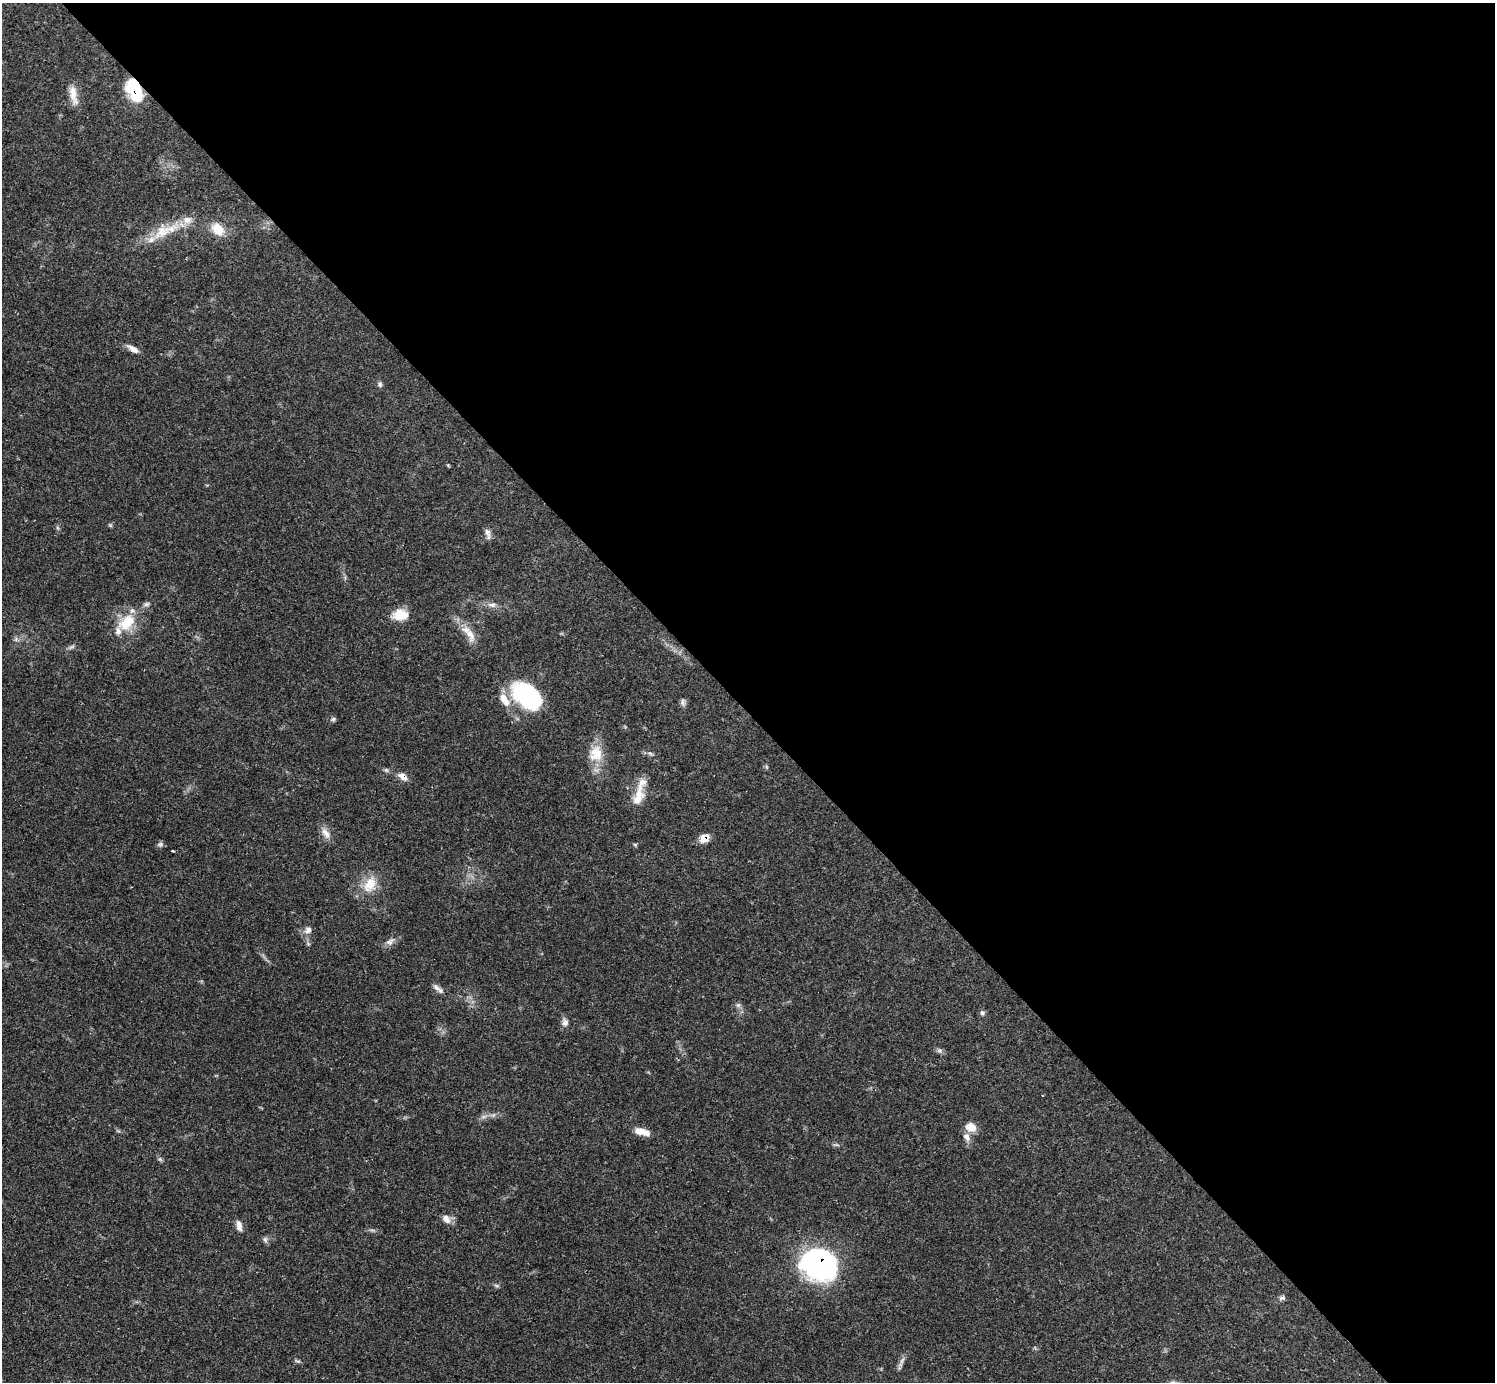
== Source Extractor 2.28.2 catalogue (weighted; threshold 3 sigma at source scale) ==
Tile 8 of 4 x 4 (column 4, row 2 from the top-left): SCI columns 4480-5972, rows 2914-4293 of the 5972 x 5970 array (HDU 1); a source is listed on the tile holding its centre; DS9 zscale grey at full resolution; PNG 1497 x 1384 px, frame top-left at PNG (2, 3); no overlay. Shown black and unused: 51% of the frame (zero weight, under 3 of 4 exposures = <1% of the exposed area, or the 3 px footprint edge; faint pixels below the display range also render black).
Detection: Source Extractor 2.28.2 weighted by HDU 2 'WHT'; one run over the whole footprint, this tile lists its part. Background 0.0571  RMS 0.0031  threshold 0.0141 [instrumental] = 3 sigma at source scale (4.5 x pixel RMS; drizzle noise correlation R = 1.50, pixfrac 1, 0.05/0.05 arcsec/px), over >= 5 px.
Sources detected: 51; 1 inside a brighter object's white glare — not listed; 6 inside a brighter listed object's ellipse — not listed separately; the other 44 listed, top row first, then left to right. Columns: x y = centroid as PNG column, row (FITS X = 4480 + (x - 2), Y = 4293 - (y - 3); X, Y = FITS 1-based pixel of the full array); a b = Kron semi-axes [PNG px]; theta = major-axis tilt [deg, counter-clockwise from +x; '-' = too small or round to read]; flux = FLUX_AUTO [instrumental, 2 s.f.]
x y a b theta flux
134 91 23 13 -67 14
73 95 28 9 -79 3.5
218 229 17 12 -48 5.2
162 232 46 14 27 9.9
133 349 14 6 -31 2
380 384 7 6 - 0.71
487 532 12 7 -77 1.4
492 605 12 7 -4 1.6
400 615 20 13 2 5.4
126 622 29 19 41 9.5
469 634 31 11 -55 4.8
16 639 7 4 72 0.6
72 647 10 4 22 0.76
527 696 35 22 -42 31
682 702 9 5 -90 0.93
333 719 7 5 4 0.61
596 753 23 19 79 6.9
650 753 9 4 -24 0.75
386 770 5 5 - 0.53
403 777 12 8 -36 2.1
638 797 25 13 70 5.4
325 833 17 8 -53 2.3
704 838 11 9 37 3.2
160 844 8 6 11 0.77
635 844 6 4 -1 0.41
173 851 3 2 - 0.34
370 884 23 15 62 6.4
308 930 11 9 43 1.7
390 942 12 8 28 1.6
436 988 12 7 -39 1.4
738 1005 6 6 - 0.73
982 1013 6 6 - 0.7
565 1022 8 7 - 1.4
940 1050 8 7 - 0.79
483 1117 7 4 18 0.77
971 1127 13 11 -17 3.2
642 1132 17 7 -14 3.9
160 1159 6 5 - 0.56
446 1219 13 8 -49 2.1
239 1225 12 6 -77 2
265 1239 8 6 -75 0.8
820 1262 38 27 -67 58
1282 1298 11 4 19 0.72
902 1360 10 5 63 1.2
Overlapping masked pixels (flux is a lower limit): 4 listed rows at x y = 134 91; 403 777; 704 838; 820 1262